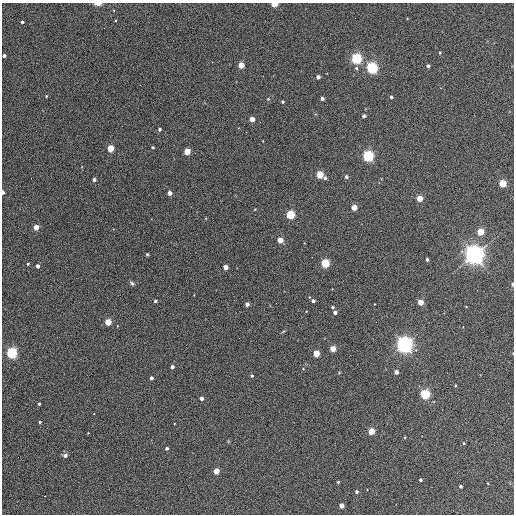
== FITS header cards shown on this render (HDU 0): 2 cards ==
NAXIS1  =                  512 / Axis length
NAXIS2  =                  512 / Axis length

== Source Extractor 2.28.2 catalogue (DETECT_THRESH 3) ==
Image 512 x 512 px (HDU 0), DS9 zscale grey, 1 PNG px = 1 image px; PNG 516 x 516 px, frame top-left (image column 1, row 512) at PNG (2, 3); no overlay
Background 343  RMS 20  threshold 60.7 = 3 sigma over >= 5 px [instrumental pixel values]
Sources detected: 83; all 83 listed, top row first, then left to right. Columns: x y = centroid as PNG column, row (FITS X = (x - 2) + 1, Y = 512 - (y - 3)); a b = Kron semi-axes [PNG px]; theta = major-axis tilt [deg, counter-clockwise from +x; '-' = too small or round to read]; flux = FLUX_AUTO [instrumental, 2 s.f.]
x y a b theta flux
98 4 6 2 -1 1.2e+04
274 4 4 3 - 4.5e+04
22 22 3 3 - 2.5e+03
440 52 4 3 - 1.5e+03
4 56 4 3 - 3.6e+03
356 58 5 4 - 2.5e+05
241 65 4 4 - 2.7e+04
428 66 3 3 - 4.2e+03
356 68 5 4 - 2.4e+03
372 68 5 4 - 3.0e+05
318 77 4 3 - 6.7e+03
46 96 4 3 - 1.5e+03
391 97 3 3 - 3.5e+03
268 99 4 4 - 1.2e+03
322 99 3 3 - 5.3e+03
283 102 3 3 - 2.3e+03
364 116 4 3 - 4.8e+03
252 119 4 4 - 1.8e+04
160 129 4 4 - 2.9e+03
153 147 3 3 - 1.7e+03
110 149 4 4 - 4.1e+04
187 151 4 4 - 3.4e+04
368 156 5 4 - 2.9e+05
320 174 4 4 - 5.5e+04
346 177 4 3 - 4.2e+03
325 178 4 3 - 3.1e+03
94 179 3 3 - 4.4e+03
503 183 4 4 - 6.6e+04
3 192 4 2 - 6.8e+03
170 193 4 4 - 8.6e+03
420 198 4 4 - 3.3e+04
354 207 4 4 - 2.4e+04
291 215 4 4 - 1.1e+05
36 227 4 4 - 1.9e+04
481 232 4 4 - 4.2e+04
280 240 4 4 - 2.1e+04
147 254 4 3 - 1.5e+03
474 255 7 6 - 1.1e+06
312 257 2 2 - 7.8e+02
427 259 3 3 - 3.6e+03
325 263 4 4 - 1.0e+05
28 264 3 2 - 1.7e+03
38 266 3 3 - 5.6e+03
226 267 4 4 - 1.4e+04
132 283 7 5 -39 2.7e+03
513 284 4 2 - 3.9e+03
155 301 3 3 - 2.9e+03
313 301 4 4 - 4.5e+03
421 302 4 4 - 2.8e+04
276 303 2 2 - 8.9e+02
247 304 4 3 - 6.0e+03
332 307 4 3 - 1.9e+03
466 307 3 2 - 8.1e+02
335 312 3 3 - 5.8e+03
108 322 4 4 - 4.0e+04
117 326 3 2 - 4.1e+03
405 345 6 6 - 7.6e+05
333 349 4 4 - 2.9e+04
12 353 5 4 - 2.5e+05
316 354 4 4 - 3.8e+04
172 367 3 3 - 5.1e+03
303 369 4 2 - 8.9e+02
396 372 4 3 - 9.7e+03
252 376 3 3 - 2.0e+03
151 378 3 3 - 4.1e+03
425 394 4 4 - 1.7e+05
202 398 3 3 - 5.3e+03
39 404 3 3 - 1.9e+03
94 414 3 3 - 3.3e+03
40 422 4 3 - 1.7e+03
371 431 4 4 - 4.4e+04
405 437 3 3 - 1.2e+03
464 443 4 3 - 1.4e+03
167 448 3 3 - 3.5e+03
65 455 5 4 - 4.7e+03
216 471 4 4 - 2.6e+04
420 480 3 3 - 2.5e+03
338 482 3 3 - 1.6e+03
488 483 4 3 - 8.4e+02
460 486 3 3 - 3.2e+03
357 492 4 4 - 3.2e+03
44 496 2 2 - 1.0e+03
341 505 4 4 - 1.3e+04
At the frame edge (FLAGS 8, measured only in part): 5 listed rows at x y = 98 4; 274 4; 4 56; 3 192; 513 284